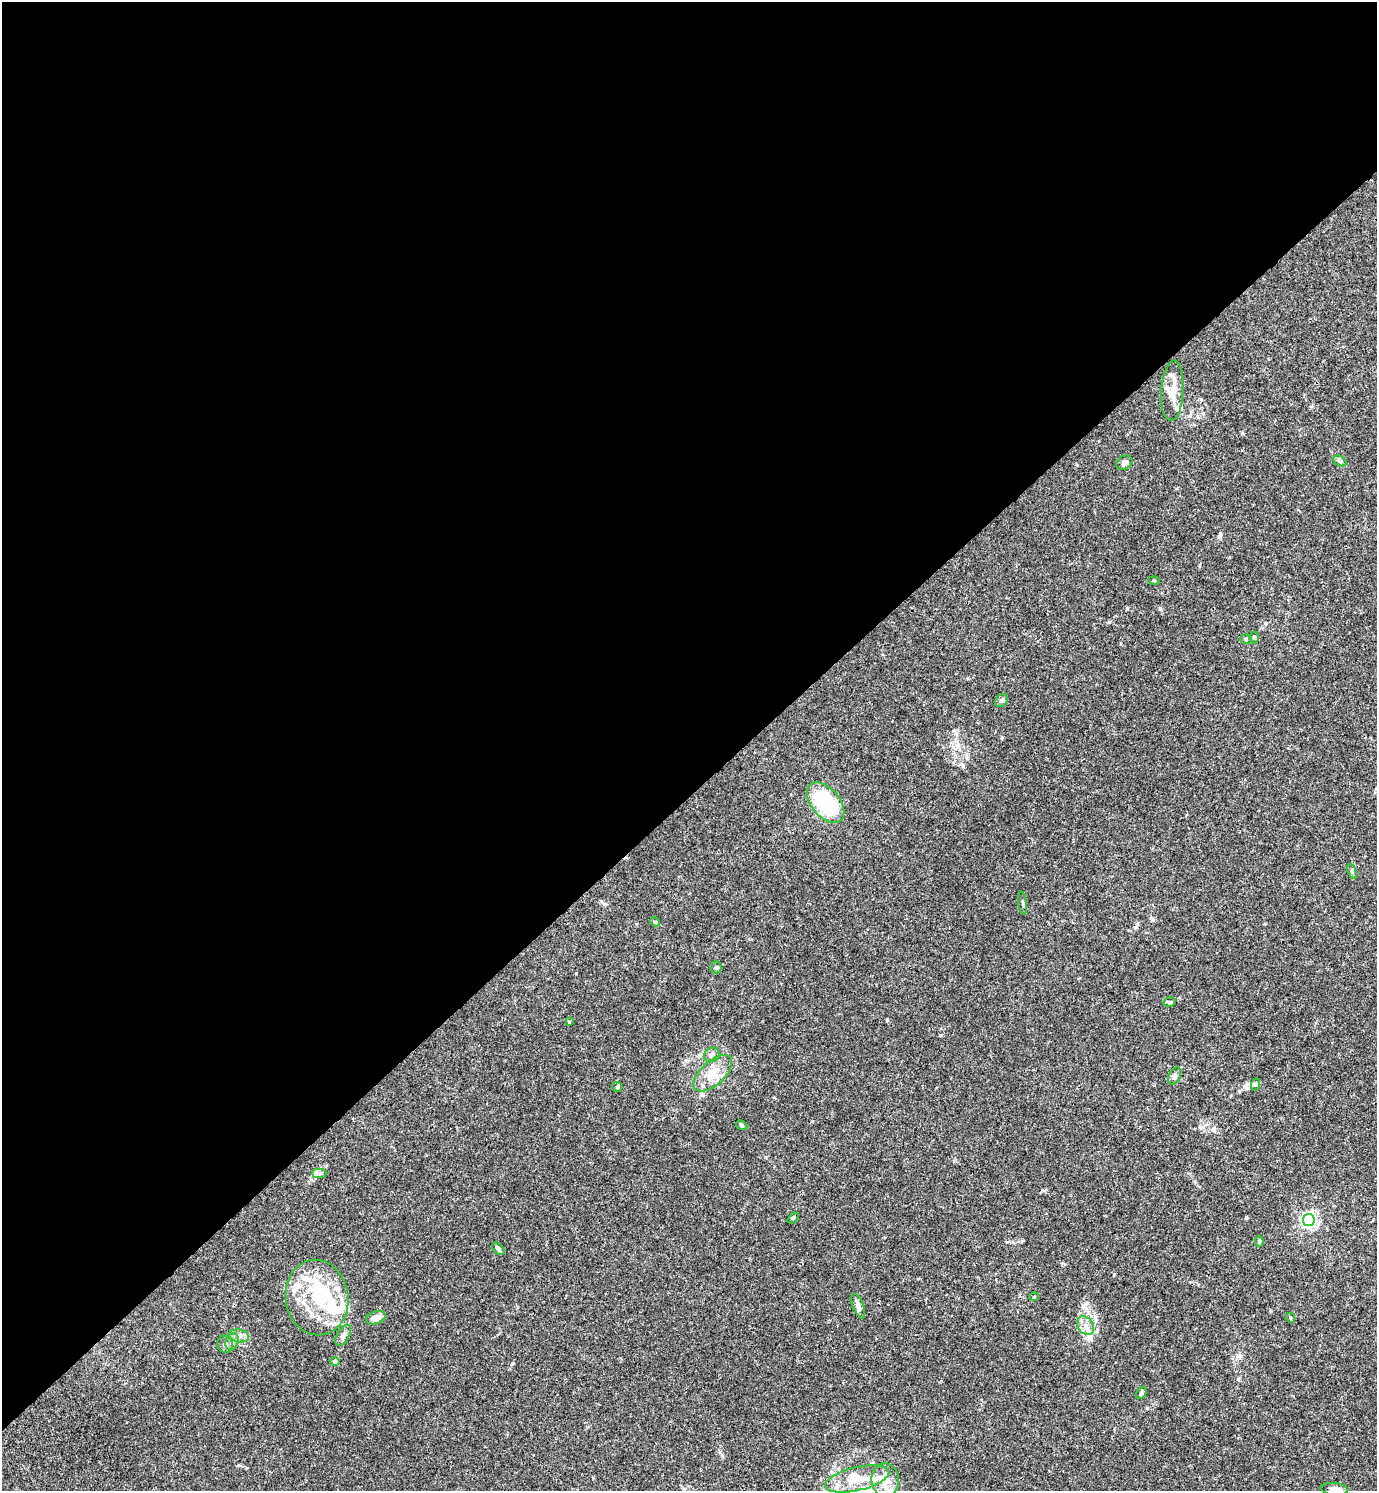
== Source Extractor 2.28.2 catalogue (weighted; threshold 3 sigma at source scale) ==
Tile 2 of 4 x 4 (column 2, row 1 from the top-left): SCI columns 1675-3049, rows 4468-5956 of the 5958 x 5961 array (HDU 1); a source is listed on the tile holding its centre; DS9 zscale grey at full resolution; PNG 1379 x 1493 px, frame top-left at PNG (2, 2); each listed source drawn as its Kron ellipse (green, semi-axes under 4 px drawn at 4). Shown black and unused: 53% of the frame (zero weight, under 3 of 4 exposures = <1% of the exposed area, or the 3 px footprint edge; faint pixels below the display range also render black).
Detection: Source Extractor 2.28.2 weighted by HDU 2 'WHT'; one run over the whole footprint, this tile lists its part. Background 0.016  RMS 0.0021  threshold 0.00952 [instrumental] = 3 sigma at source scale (4.5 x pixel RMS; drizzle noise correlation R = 1.50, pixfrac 1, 0.05/0.05 arcsec/px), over >= 5 px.
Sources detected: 52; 5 inside a brighter object's white glare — neither listed nor drawn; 7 inside a brighter listed object's ellipse — not listed separately; the other 40 listed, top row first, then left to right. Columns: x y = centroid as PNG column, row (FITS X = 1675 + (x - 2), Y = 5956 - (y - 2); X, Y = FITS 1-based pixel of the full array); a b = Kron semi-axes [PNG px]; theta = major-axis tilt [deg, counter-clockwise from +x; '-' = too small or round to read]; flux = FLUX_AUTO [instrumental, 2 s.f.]
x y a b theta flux
1172 391 30 11 86 3.1
1340 461 7 4 -33 0.43
1124 463 8 6 34 0.78
1154 581 5 3 - 0.19
1254 637 6 4 89 0.34
1246 639 6 5 - 0.37
1001 700 7 5 41 0.46
826 803 24 14 -50 16
1352 871 8 4 -69 0.33
1023 903 11 3 -82 0.33
655 922 5 4 - 0.25
716 967 6 5 - 0.37
1170 1002 6 4 14 0.35
569 1022 4 4 - 0.18
712 1055 8 7 - 0.66
713 1073 24 12 41 3.7
1175 1076 9 6 66 0.61
1256 1084 6 4 70 0.31
617 1087 5 5 - 0.28
741 1125 6 4 -29 0.31
319 1173 7 5 0 0.54
793 1218 6 4 44 0.26
1309 1220 6 6 - 46
1259 1241 5 4 - 0.39
498 1249 7 4 -45 0.4
317 1297 38 31 -83 13
1034 1297 5 3 - 0.18
858 1306 13 5 -69 0.93
376 1318 10 6 19 1.4
1291 1318 5 3 - 0.21
1086 1326 10 7 -54 1.3
343 1335 12 6 60 0.97
239 1336 10 6 -10 0.92
232 1342 9 6 75 0.73
225 1344 9 7 -70 0.8
335 1361 4 4 - 0.56
1141 1393 6 4 63 0.42
857 1479 33 11 13 5.3
885 1480 17 14 -85 3.7
1334 1489 14 6 -6 1
Isophote crosses this tile's border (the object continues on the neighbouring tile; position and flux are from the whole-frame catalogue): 1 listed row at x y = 1334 1489
Unlisted compact peaks at least as high as the median listed source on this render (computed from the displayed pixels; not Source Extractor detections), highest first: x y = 1246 1217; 512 1364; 1220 535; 1002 738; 1265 623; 887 1020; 961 764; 941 1035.